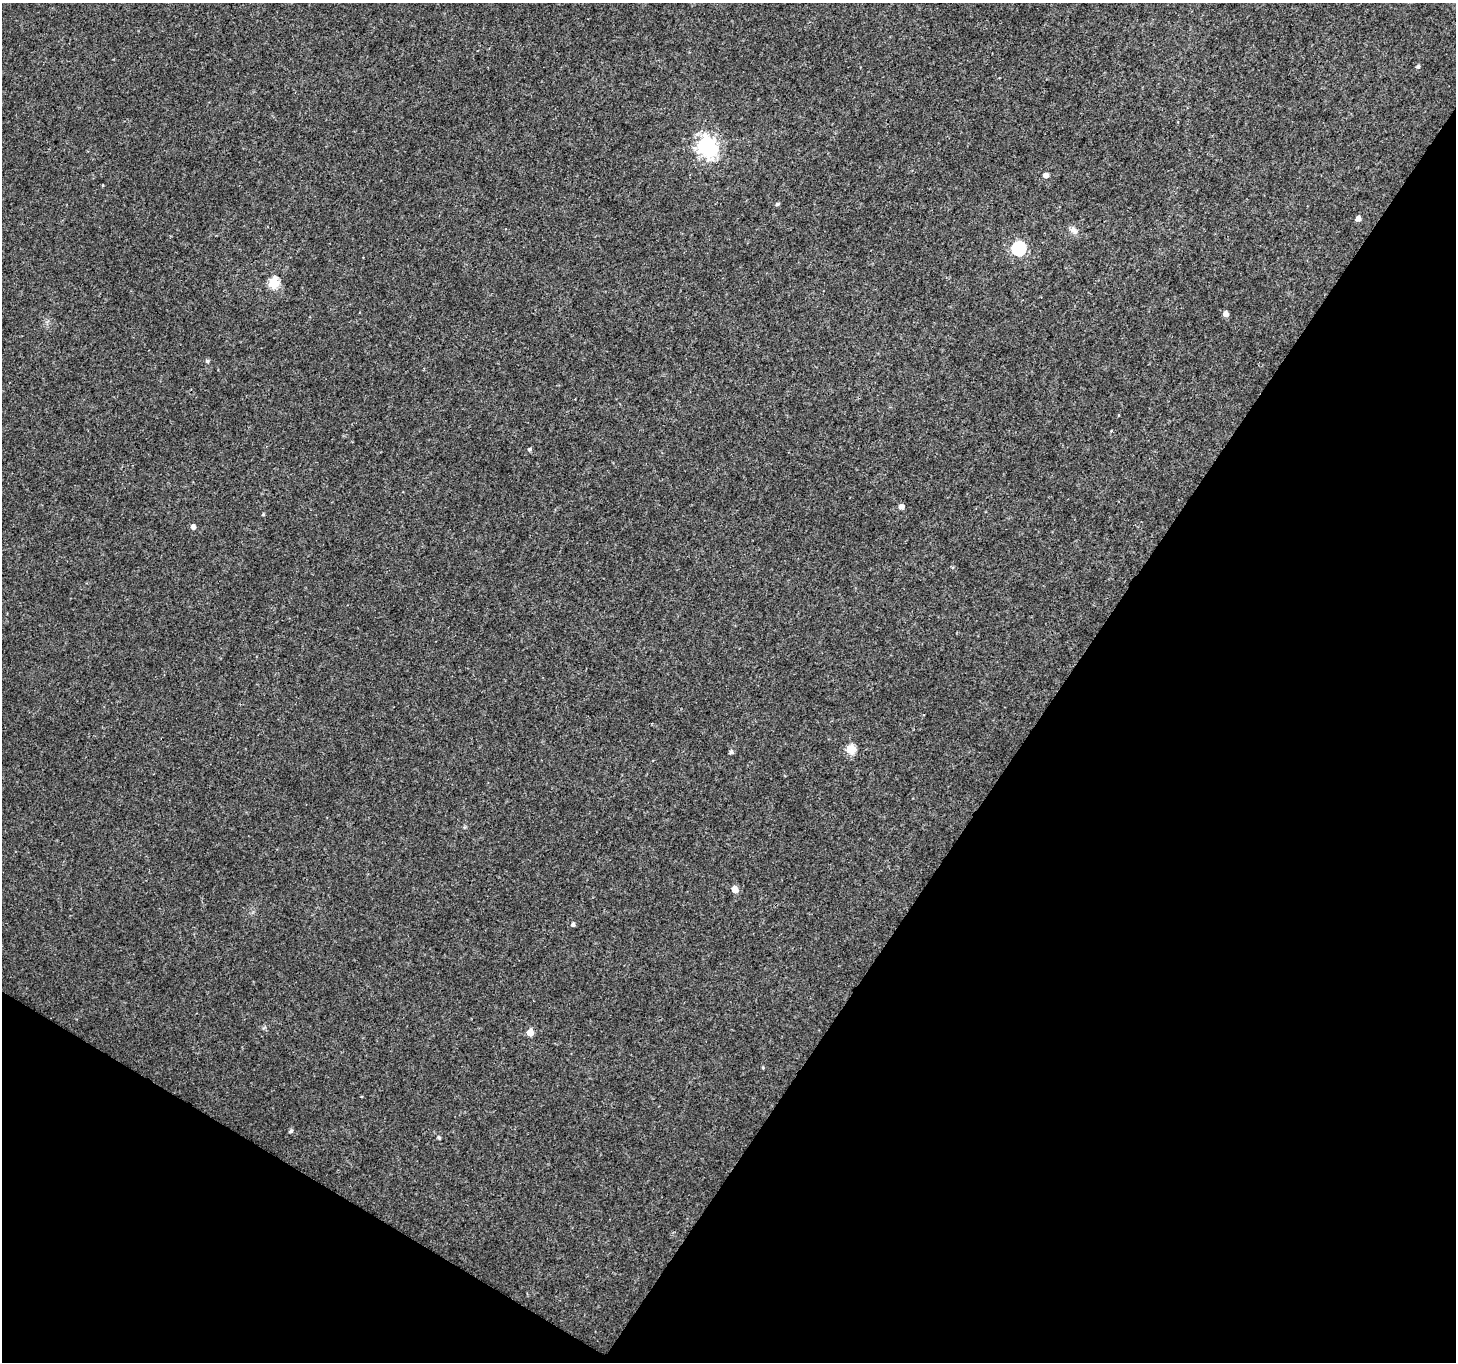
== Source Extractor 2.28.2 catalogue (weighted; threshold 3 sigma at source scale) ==
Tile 15 of 4 x 4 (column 3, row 4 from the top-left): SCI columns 2973-4426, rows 286-1645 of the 6025 x 6112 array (HDU 1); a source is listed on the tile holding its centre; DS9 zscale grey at full resolution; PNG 1458 x 1364 px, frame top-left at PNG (2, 3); no overlay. Shown black and unused: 33% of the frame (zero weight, under 3 of 4 exposures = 7% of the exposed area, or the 3 px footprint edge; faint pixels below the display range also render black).
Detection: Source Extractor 2.28.2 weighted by HDU 2 'WHT'; one run over the whole footprint, this tile lists its part. Background 0.00391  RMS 0.0031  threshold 0.0139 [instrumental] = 3 sigma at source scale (4.5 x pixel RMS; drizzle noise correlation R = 1.50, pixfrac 1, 0.0396/0.0396 arcsec/px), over >= 5 px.
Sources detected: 21; all 21 listed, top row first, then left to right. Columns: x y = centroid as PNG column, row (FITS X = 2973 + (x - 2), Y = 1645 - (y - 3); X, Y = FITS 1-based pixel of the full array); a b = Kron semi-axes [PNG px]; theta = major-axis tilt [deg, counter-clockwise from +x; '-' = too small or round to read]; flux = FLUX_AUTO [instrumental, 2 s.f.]
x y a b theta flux
1418 66 5 4 - 0.61
706 145 8 7 - 160
1046 175 4 4 - 1.9
777 204 5 4 - 0.56
1358 218 5 4 - 2
1074 230 12 7 -39 1.5
1018 248 6 6 - 45
274 283 6 5 - 19
1226 314 4 4 - 2.4
207 361 5 4 - 0.55
529 449 4 4 - 0.58
901 506 5 4 - 1.8
263 514 4 4 - 0.3
193 527 5 4 - 1.2
851 749 5 5 - 12
731 752 5 4 - 0.84
735 889 6 5 - 2.9
573 924 5 4 - 0.7
530 1032 5 5 - 4.9
291 1131 5 4 - 0.67
439 1138 5 4 - 0.51